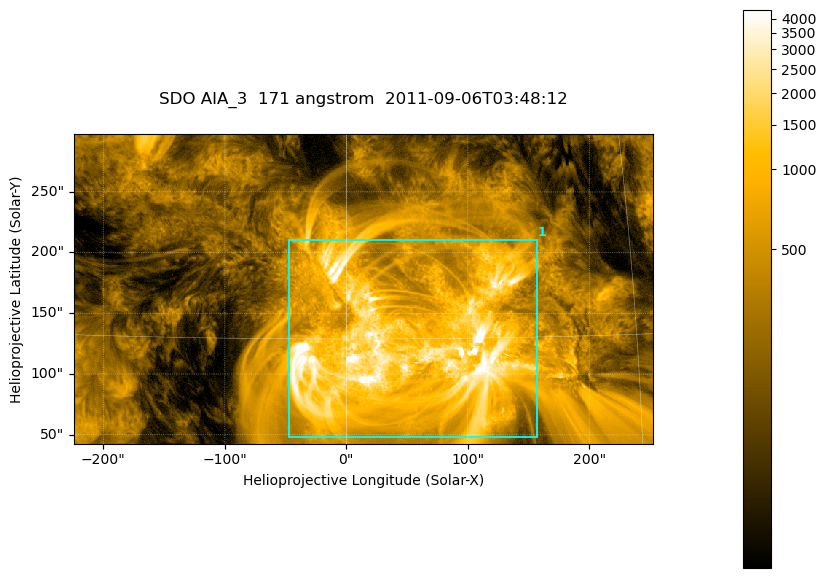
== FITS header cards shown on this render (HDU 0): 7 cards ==
TELESCOP= 'SDO     '           /
INSTRUME= 'AIA_3   '           /
WAVELNTH=                  171 /
WAVEUNIT= 'angstrom'           /
DATE-OBS= '2011-09-06T03:48:12.34' /
CTYPE1  = 'HPLN-TAN'           /
CTYPE2  = 'HPLT-TAN'           /

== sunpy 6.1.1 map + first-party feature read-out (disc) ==
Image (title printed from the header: SDO AIA_3  171 angstrom  2011-09-06T03:48:12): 795 x 425 px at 0.599 arcsec/px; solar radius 952 arcsec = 1588 px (partial field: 4.3% of the solar disc is inside the frame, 100% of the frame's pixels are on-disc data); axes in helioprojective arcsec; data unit not stated in the header (colour bar unlabelled)
Pointing: header CRPIX1/2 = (2050.96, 2049.84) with CRVAL1/2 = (0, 0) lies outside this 795 x 425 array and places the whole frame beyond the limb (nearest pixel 1.29 R_sun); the SolarSoft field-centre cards XCEN/YCEN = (13.89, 170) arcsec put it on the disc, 1620 arcsec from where CRPIX/CRVAL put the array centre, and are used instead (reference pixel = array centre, CRVAL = XCEN/YCEN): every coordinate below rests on XCEN/YCEN
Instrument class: DISC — disc imager (sunpy class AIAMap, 171 A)
Bright regions (active regions / flare kernels): reference = the on-disc median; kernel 7 px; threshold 5 sigma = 1273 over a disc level ~292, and >= 1.15x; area >= 337 px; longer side >= 5 px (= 3 arcsec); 1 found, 1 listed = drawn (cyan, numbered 1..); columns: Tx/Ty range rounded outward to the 2 arcsec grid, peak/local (2 s.f.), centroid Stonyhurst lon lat
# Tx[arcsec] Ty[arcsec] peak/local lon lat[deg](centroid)
1 -48..158 48..212 43 +3 +14